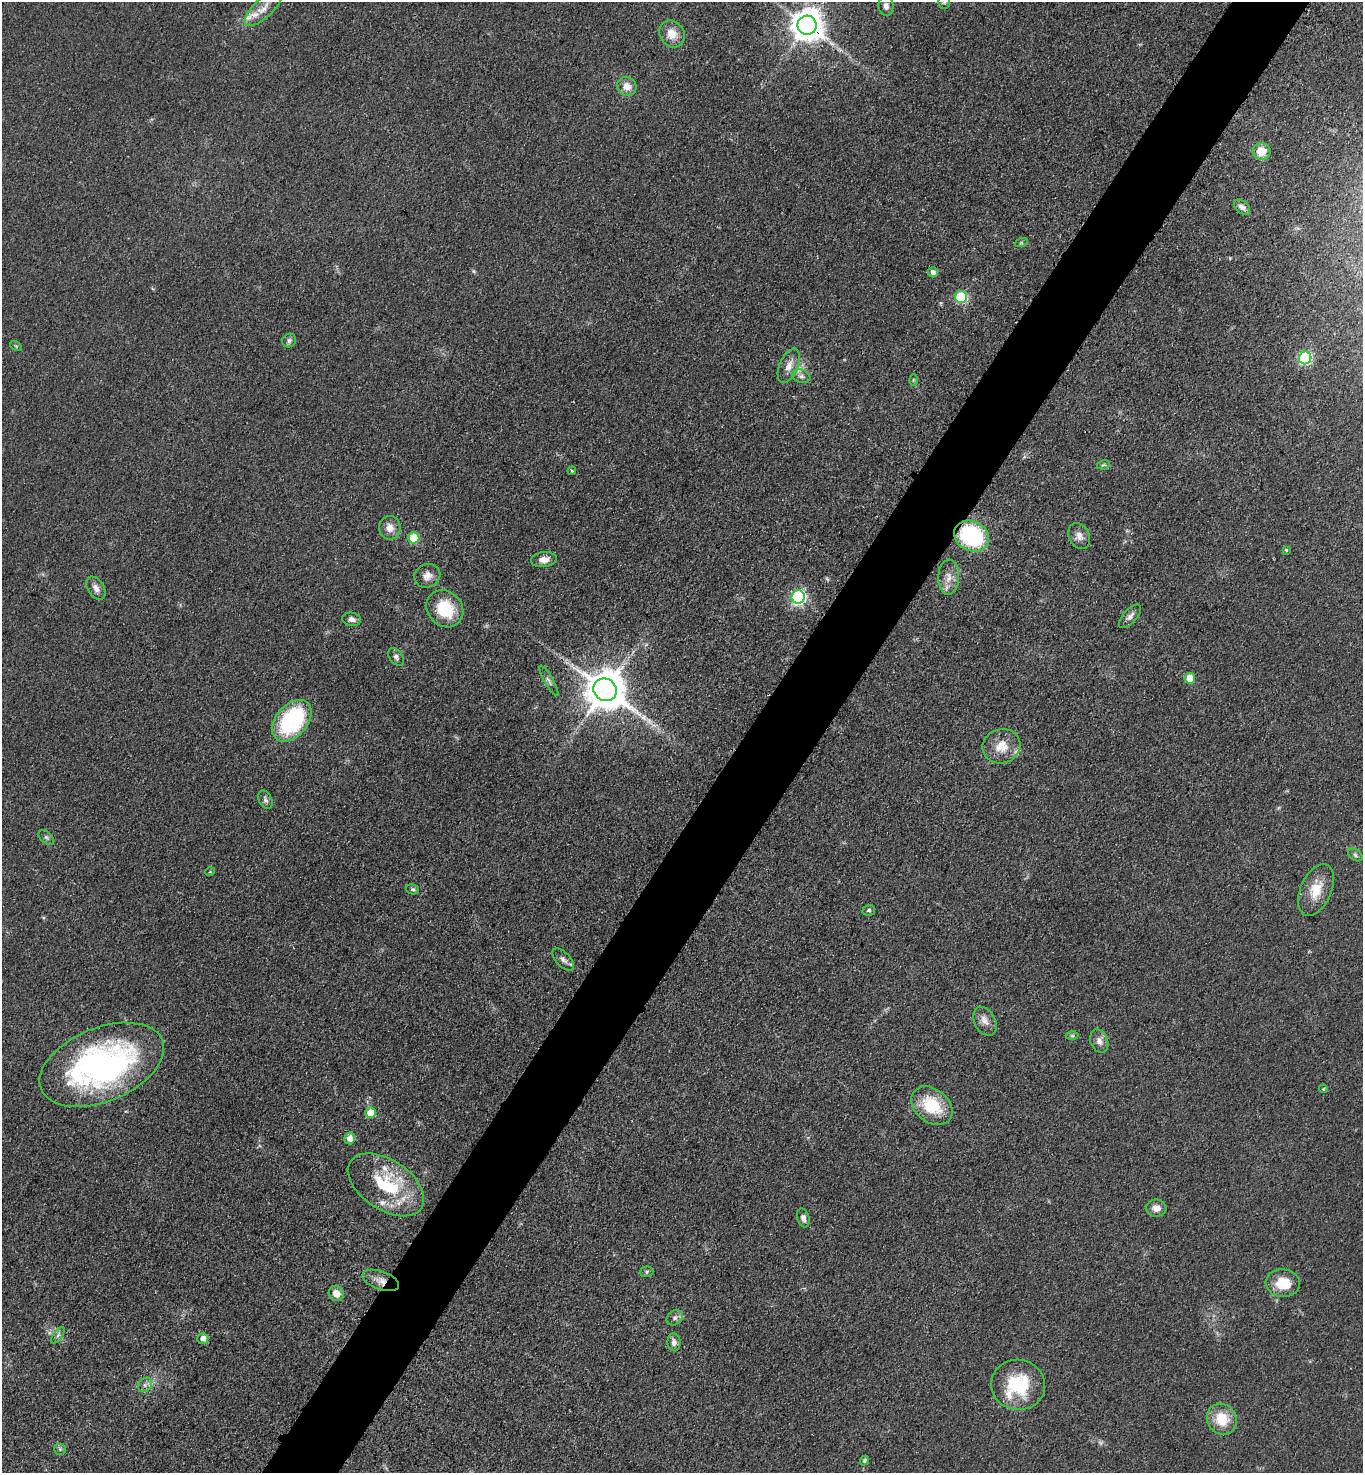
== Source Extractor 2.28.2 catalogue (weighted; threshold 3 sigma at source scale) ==
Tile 10 of 4 x 4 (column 2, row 3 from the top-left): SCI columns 1681-3041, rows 1500-2970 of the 5943 x 5939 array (HDU 1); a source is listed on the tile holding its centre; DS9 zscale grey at full resolution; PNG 1365 x 1475 px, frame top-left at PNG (2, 2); each listed source drawn as its Kron ellipse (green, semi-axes under 4 px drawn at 4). Shown black and unused: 6% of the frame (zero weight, under 3 of 4 exposures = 3% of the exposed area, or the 3 px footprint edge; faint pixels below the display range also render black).
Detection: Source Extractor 2.28.2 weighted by HDU 2 'WHT'; one run over the whole footprint, this tile lists its part. Background 0.0414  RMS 0.0059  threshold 0.0268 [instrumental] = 3 sigma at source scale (4.5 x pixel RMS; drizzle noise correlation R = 1.50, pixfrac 1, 0.05/0.05 arcsec/px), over >= 5 px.
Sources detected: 77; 2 too faint to see at this stretch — neither listed nor drawn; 5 inside a brighter listed object's ellipse — not listed separately; the other 70 listed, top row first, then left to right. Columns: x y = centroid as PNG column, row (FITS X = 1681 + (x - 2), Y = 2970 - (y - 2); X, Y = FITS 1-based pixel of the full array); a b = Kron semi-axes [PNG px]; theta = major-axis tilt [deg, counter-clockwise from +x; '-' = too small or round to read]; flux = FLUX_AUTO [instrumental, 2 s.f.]
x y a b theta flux
944 2 7 6 - 1.3
886 6 10 7 -87 2.9
263 8 23 9 43 6.9
807 25 9 9 - 1100
672 34 14 12 -55 8
627 86 10 9 - 5.8
1261 152 9 8 - 11
1242 207 9 6 -39 3.1
1021 243 7 4 19 0.88
933 272 5 5 - 2.6
961 297 6 6 - 56
289 341 7 6 - 1.8
16 346 6 4 -34 0.79
1305 358 6 6 - 81
789 366 18 9 67 5.6
801 376 9 6 -18 2.2
913 380 6 4 89 0.77
1103 465 6 4 10 0.91
572 471 4 4 - 0.7
390 528 12 11 - 5.2
972 536 18 14 -27 68
1079 536 13 10 -64 4.2
414 538 5 5 - 28
1286 550 4 4 - 0.69
544 560 13 7 8 4.8
427 576 13 11 23 4.8
949 577 18 10 88 6.2
96 588 13 8 -57 3.6
798 597 6 6 - 130
445 609 20 17 -46 25
1130 616 15 6 48 2.8
352 619 9 6 -9 2.8
396 657 10 6 -55 2.1
1190 678 5 5 - 12
549 681 17 4 -61 2.2
605 690 12 11 - 2100
292 721 24 16 50 68
1001 746 19 17 15 12
265 800 10 6 -65 1.8
46 837 9 5 -41 1.4
1355 855 8 5 -37 1.3
210 872 5 3 - 0.5
413 889 6 5 - 1.3
1316 890 27 15 66 13
869 910 6 5 - 1.2
563 960 13 7 -46 2.7
985 1021 15 10 -62 4.9
1072 1036 6 4 -1 0.92
1099 1041 12 8 -69 3.6
102 1065 65 37 22 170
1324 1089 4 3 - 0.65
932 1106 23 16 -39 26
370 1113 5 5 - 13
349 1138 6 5 - 5.3
386 1185 43 25 -34 44
1156 1208 10 8 1 4.7
803 1218 9 6 -74 2.5
647 1272 7 5 2 1.1
381 1280 19 9 -19 5.8
1283 1283 17 14 -5 16
336 1294 8 7 - 5.6
675 1318 8 7 - 2.2
58 1335 9 4 54 1.7
203 1338 5 5 - 4.9
674 1342 9 6 -86 3
145 1385 8 6 47 2.1
1018 1385 27 25 -9 33
1222 1419 16 14 -57 15
60 1449 6 5 - 1.2
864 1461 5 4 - 1.2
Overlapping masked pixels (flux is a lower limit): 3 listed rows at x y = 807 25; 972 536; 381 1280
Isophote crosses this tile's border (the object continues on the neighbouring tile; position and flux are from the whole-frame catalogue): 1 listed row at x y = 944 2